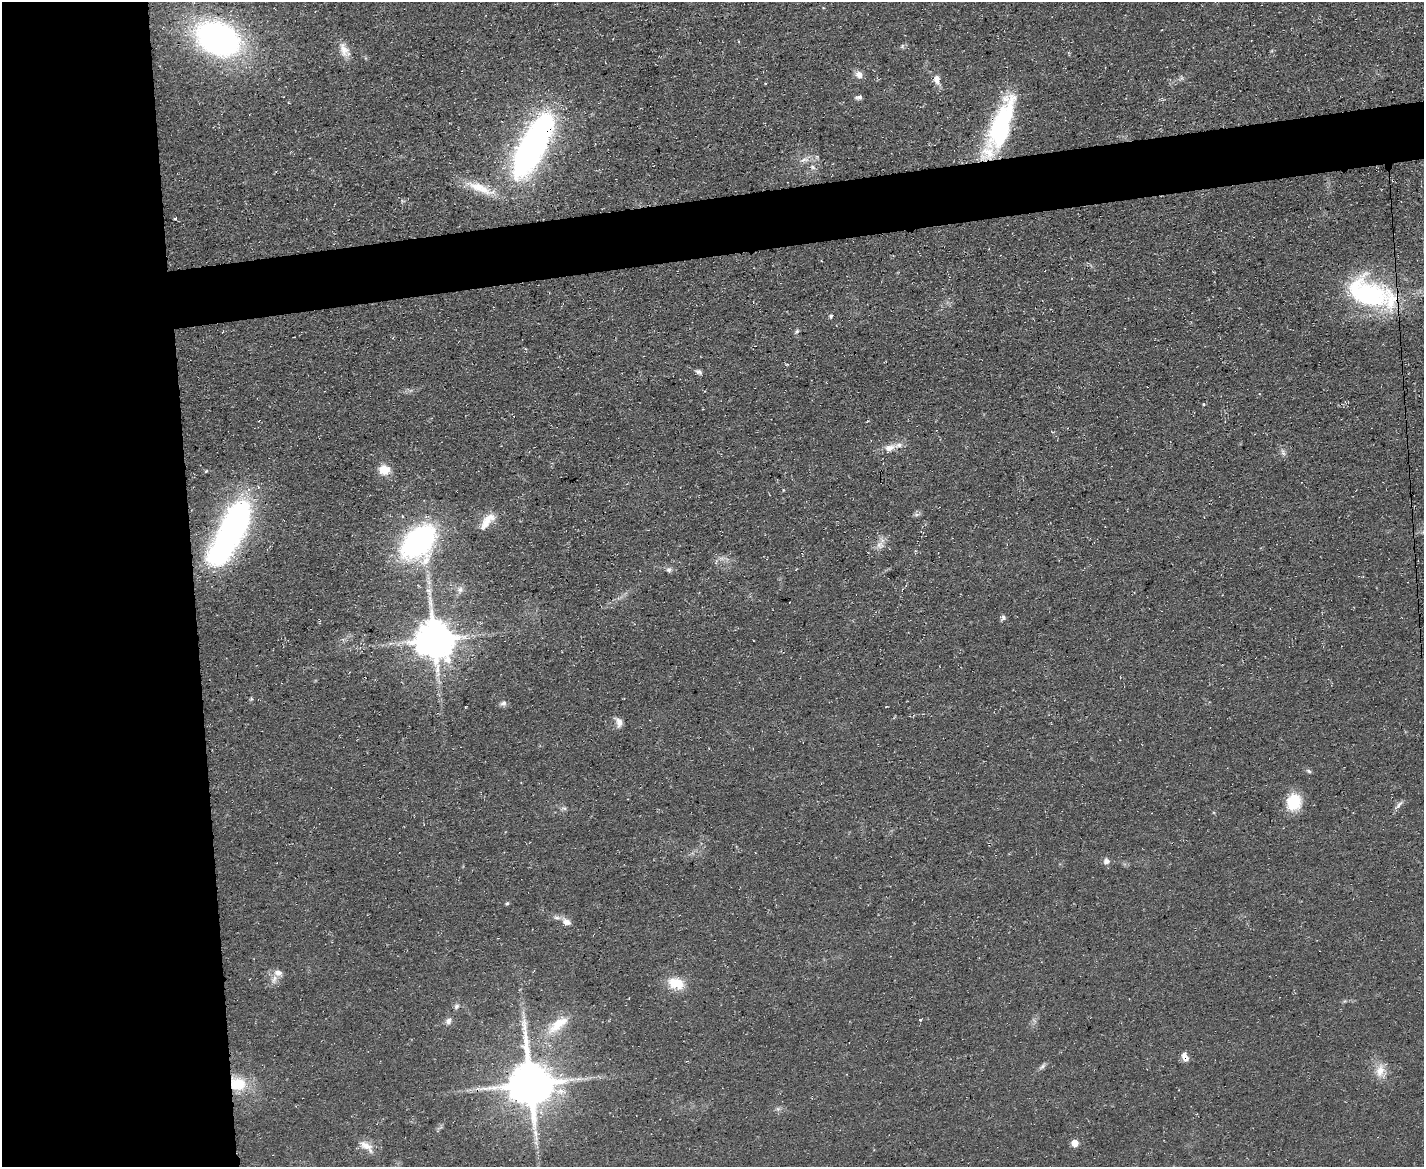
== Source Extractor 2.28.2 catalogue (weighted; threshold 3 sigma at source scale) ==
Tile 7 of 3 x 4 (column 1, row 3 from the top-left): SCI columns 130-1551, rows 1166-2330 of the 4641 x 4660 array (HDU 1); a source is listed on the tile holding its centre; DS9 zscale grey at full resolution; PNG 1426 x 1169 px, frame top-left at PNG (2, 2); no overlay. Shown black and unused: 18% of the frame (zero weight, under 3 of 4 exposures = <1% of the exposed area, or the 3 px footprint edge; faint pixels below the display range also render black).
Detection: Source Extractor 2.28.2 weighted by HDU 2 'WHT'; one run over the whole footprint, this tile lists its part. Background 0.0603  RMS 0.0071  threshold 0.0321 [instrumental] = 3 sigma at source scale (4.5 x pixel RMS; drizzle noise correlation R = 1.50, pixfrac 1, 0.05/0.05 arcsec/px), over >= 5 px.
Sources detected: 65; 1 inside a brighter object's white glare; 1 cosmic-ray / hot-pixel residue — not listed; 4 inside a brighter listed object's ellipse — not listed separately; the other 59 listed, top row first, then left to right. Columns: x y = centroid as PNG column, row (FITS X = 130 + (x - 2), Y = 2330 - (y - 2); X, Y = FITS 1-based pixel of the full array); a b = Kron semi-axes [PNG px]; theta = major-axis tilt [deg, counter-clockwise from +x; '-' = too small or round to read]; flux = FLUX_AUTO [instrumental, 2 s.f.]
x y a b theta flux
218 38 36 25 -24 240
738 41 4 3 - 0.53
902 46 6 5 - 1.3
344 50 21 11 -67 8.5
859 74 8 7 - 5.1
937 79 13 8 -88 5.1
765 83 2 2 - 0.64
859 97 8 5 6 2.2
1001 125 66 21 70 94
532 146 71 24 63 250
804 160 14 5 12 4.1
813 167 9 5 -28 2.2
478 187 36 13 -15 17
175 218 3 3 - 1.7
1371 295 58 33 -19 110
831 316 6 4 72 1.1
797 331 6 5 - 1.4
699 372 10 5 -32 2.1
1204 404 4 4 - 0.79
889 448 15 9 22 6.6
1283 453 9 6 -64 2.2
384 470 12 10 5 11
206 471 6 3 45 0.78
917 514 8 4 -8 1.6
487 521 26 11 50 11
230 533 72 22 62 260
419 542 44 29 47 140
880 545 11 10 - 5.1
669 570 7 7 - 2
460 589 8 8 - 3.4
429 591 14 7 -55 4.8
1003 617 7 6 - 2
434 639 12 11 - 2200
251 699 5 4 - 0.93
503 703 8 7 - 2.3
886 706 3 2 - 0.66
619 722 13 8 -71 4.6
1309 771 7 4 -28 1.4
1294 802 14 12 74 30
1399 805 14 5 52 2.6
564 808 7 4 -18 1.4
1106 861 8 8 - 3.2
507 903 5 4 - 1.1
566 922 12 8 -29 5.3
278 973 12 9 -8 4.6
676 983 21 13 -16 16
456 1006 8 7 - 2.2
920 1019 3 3 - 0.97
448 1021 10 8 74 3.1
558 1025 35 13 38 19
1185 1057 11 7 -59 4.5
1042 1066 10 5 41 2.1
1380 1070 19 11 78 9.2
238 1084 18 15 -14 22
530 1084 15 13 -85 3200
778 1109 7 4 -18 1.4
536 1143 7 4 -72 1.9
1075 1143 5 5 - 12
367 1146 21 10 -40 8.3
Overlapping masked pixels (flux is a lower limit): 5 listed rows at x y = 1001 125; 532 146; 1371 295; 1185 1057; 238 1084